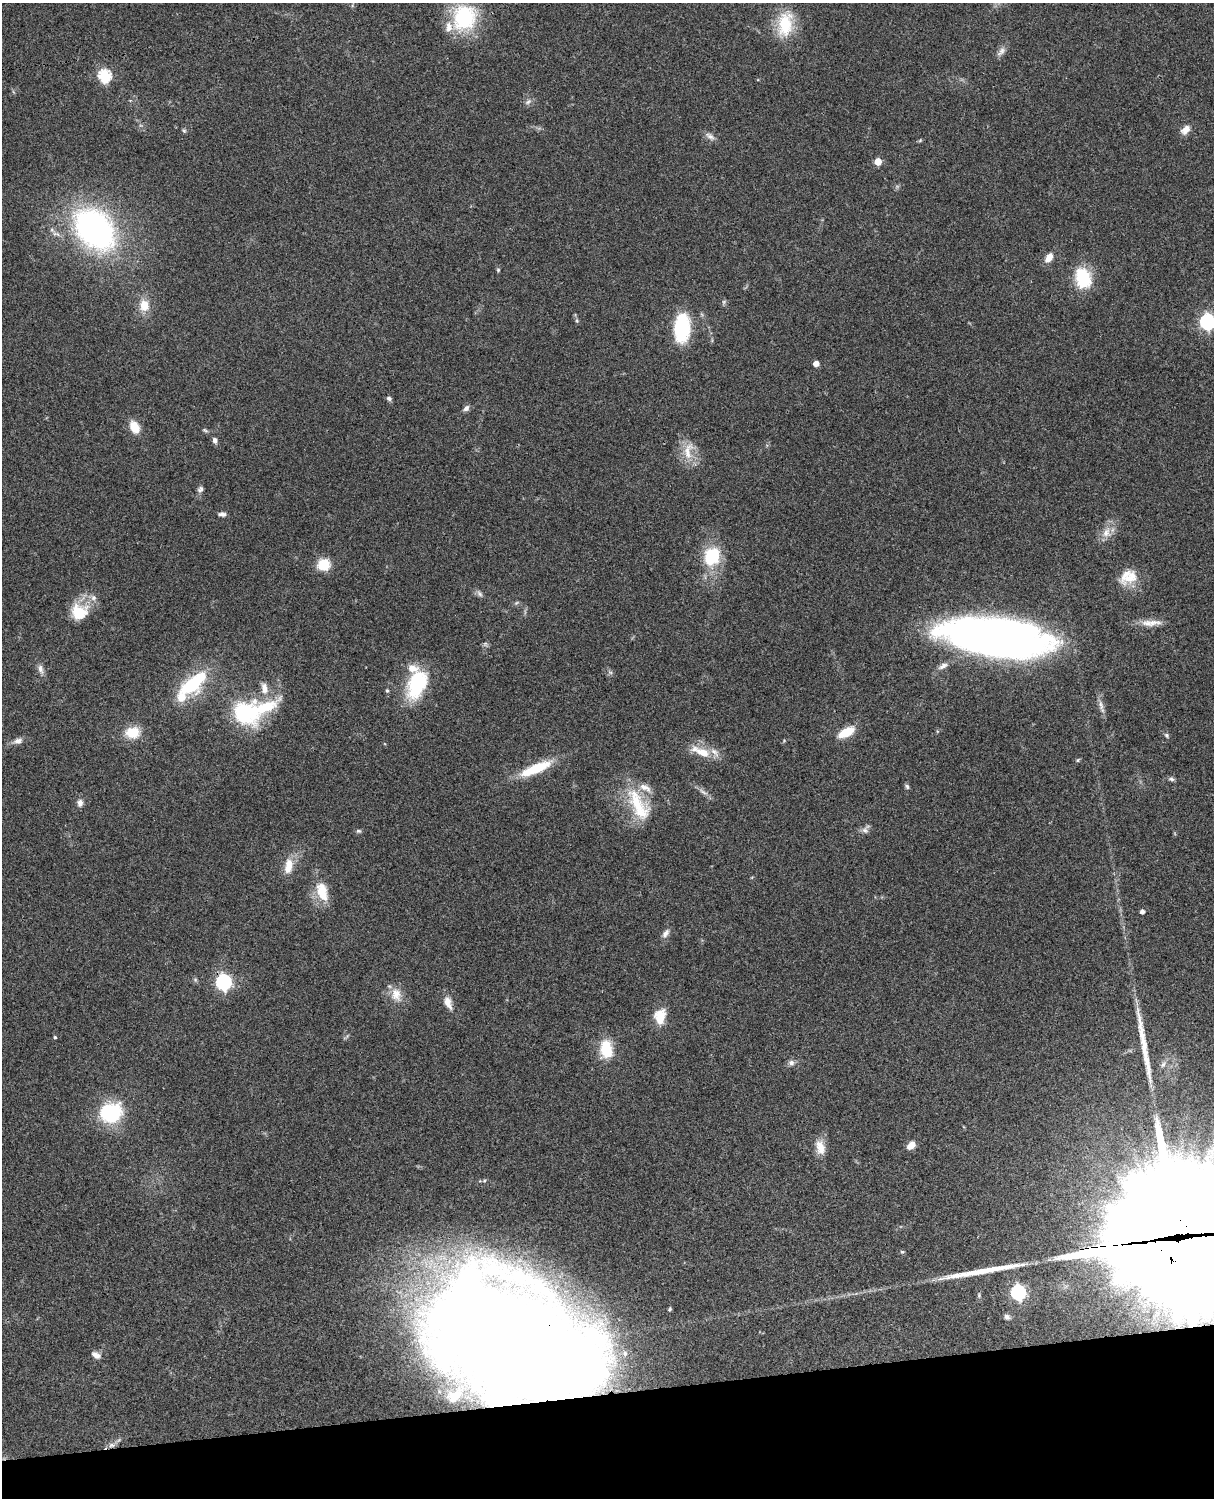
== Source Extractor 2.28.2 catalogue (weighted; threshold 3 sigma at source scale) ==
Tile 10 of 4 x 3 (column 2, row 3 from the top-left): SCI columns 1334-2545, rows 278-1773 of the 5089 x 4929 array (HDU 1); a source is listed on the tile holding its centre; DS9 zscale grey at full resolution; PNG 1216 x 1500 px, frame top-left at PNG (2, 3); no overlay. Shown black and unused: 7% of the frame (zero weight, under 3 of 4 exposures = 6% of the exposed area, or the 3 px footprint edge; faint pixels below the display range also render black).
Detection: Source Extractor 2.28.2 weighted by HDU 2 'WHT'; one run over the whole footprint, this tile lists its part. Background 0.0839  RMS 0.006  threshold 0.0272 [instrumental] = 3 sigma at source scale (4.5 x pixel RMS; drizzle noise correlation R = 1.50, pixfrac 1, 0.05/0.05 arcsec/px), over >= 5 px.
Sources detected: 105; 2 too faint to see at this stretch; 5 inside a brighter object's white glare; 3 long thin detections or spike segments (spike, bleed or trail) — not listed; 11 inside a brighter listed object's ellipse — not listed separately; the other 84 listed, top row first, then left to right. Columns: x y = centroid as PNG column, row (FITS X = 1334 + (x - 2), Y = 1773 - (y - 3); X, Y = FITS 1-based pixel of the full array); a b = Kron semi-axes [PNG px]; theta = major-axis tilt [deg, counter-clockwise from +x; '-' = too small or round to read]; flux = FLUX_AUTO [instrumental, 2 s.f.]
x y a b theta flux
464 18 32 27 74 46
785 24 35 19 81 24
1001 51 16 7 51 3.1
104 76 6 6 - 72
528 102 10 6 37 2
184 130 6 5 - 0.97
1185 130 13 8 46 4.9
710 136 15 7 -33 3
920 140 6 4 45 0.7
878 161 5 5 - 11
95 229 34 24 -49 210
1049 258 12 8 55 5.6
498 270 5 5 - 0.76
1083 278 26 19 -75 25
144 305 14 12 90 9.7
577 321 6 4 -72 0.89
1207 322 7 6 - 160
682 328 27 15 86 41
816 364 5 4 - 5.1
389 398 7 5 -23 1.5
466 408 10 6 41 2.1
134 427 13 9 -64 10
205 430 8 4 -22 1
215 440 7 5 -78 2.1
688 451 30 12 80 11
200 489 8 6 48 1.8
222 514 9 5 -3 2.1
1106 533 15 13 81 6.9
712 556 22 17 64 30
324 565 14 13 - 13
1130 578 26 14 41 12
480 594 11 6 -54 1.9
516 603 8 4 31 0.99
79 612 21 19 13 19
1153 623 25 8 3 6.7
996 637 93 31 -7 450
485 644 7 6 - 1.3
943 666 15 7 24 3.4
41 669 14 7 -75 3
610 672 6 4 -18 1.1
417 684 36 21 67 39
191 686 29 23 23 30
264 688 15 8 -79 5.8
387 691 5 4 - 0.84
1101 705 19 7 -83 3.8
244 713 32 27 -31 51
132 732 16 12 4 14
846 732 18 8 27 15
1167 735 6 5 - 1.3
18 741 14 8 16 3.3
703 752 23 11 -21 12
1078 760 6 4 28 0.86
536 768 43 11 23 23
1171 779 8 6 -8 1.4
907 786 7 5 -56 1.2
703 792 17 5 -34 3
80 803 8 6 -87 3.1
637 803 44 23 -53 32
865 830 9 8 - 2.6
358 831 7 5 -1 1.1
289 866 22 11 80 9.5
322 891 27 14 -72 16
1142 912 4 4 - 2.2
665 933 14 7 58 3.2
223 982 7 6 - 170
396 994 20 15 -75 9.1
448 1003 17 9 -68 5.8
660 1017 18 13 79 12
55 1037 4 4 - 0.84
606 1049 16 11 -84 24
791 1063 9 8 - 2.4
1163 1064 10 7 58 2.3
110 1113 20 16 10 59
911 1145 11 7 45 4.8
820 1147 20 12 -76 7.7
1177 1245 83 66 -74 20000
902 1252 6 4 -19 0.81
1018 1292 7 6 - 140
979 1295 8 5 -82 1.1
670 1309 5 4 - 0.85
1007 1317 8 7 - 1.9
510 1338 146 83 -29 1600
96 1355 13 7 -28 3.2
112 1445 10 6 1 2.9
Overlapping masked pixels (flux is a lower limit): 3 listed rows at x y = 223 982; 1177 1245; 510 1338
Isophote crosses this tile's border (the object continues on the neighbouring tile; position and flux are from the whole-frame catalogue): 2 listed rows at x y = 1207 322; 1177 1245